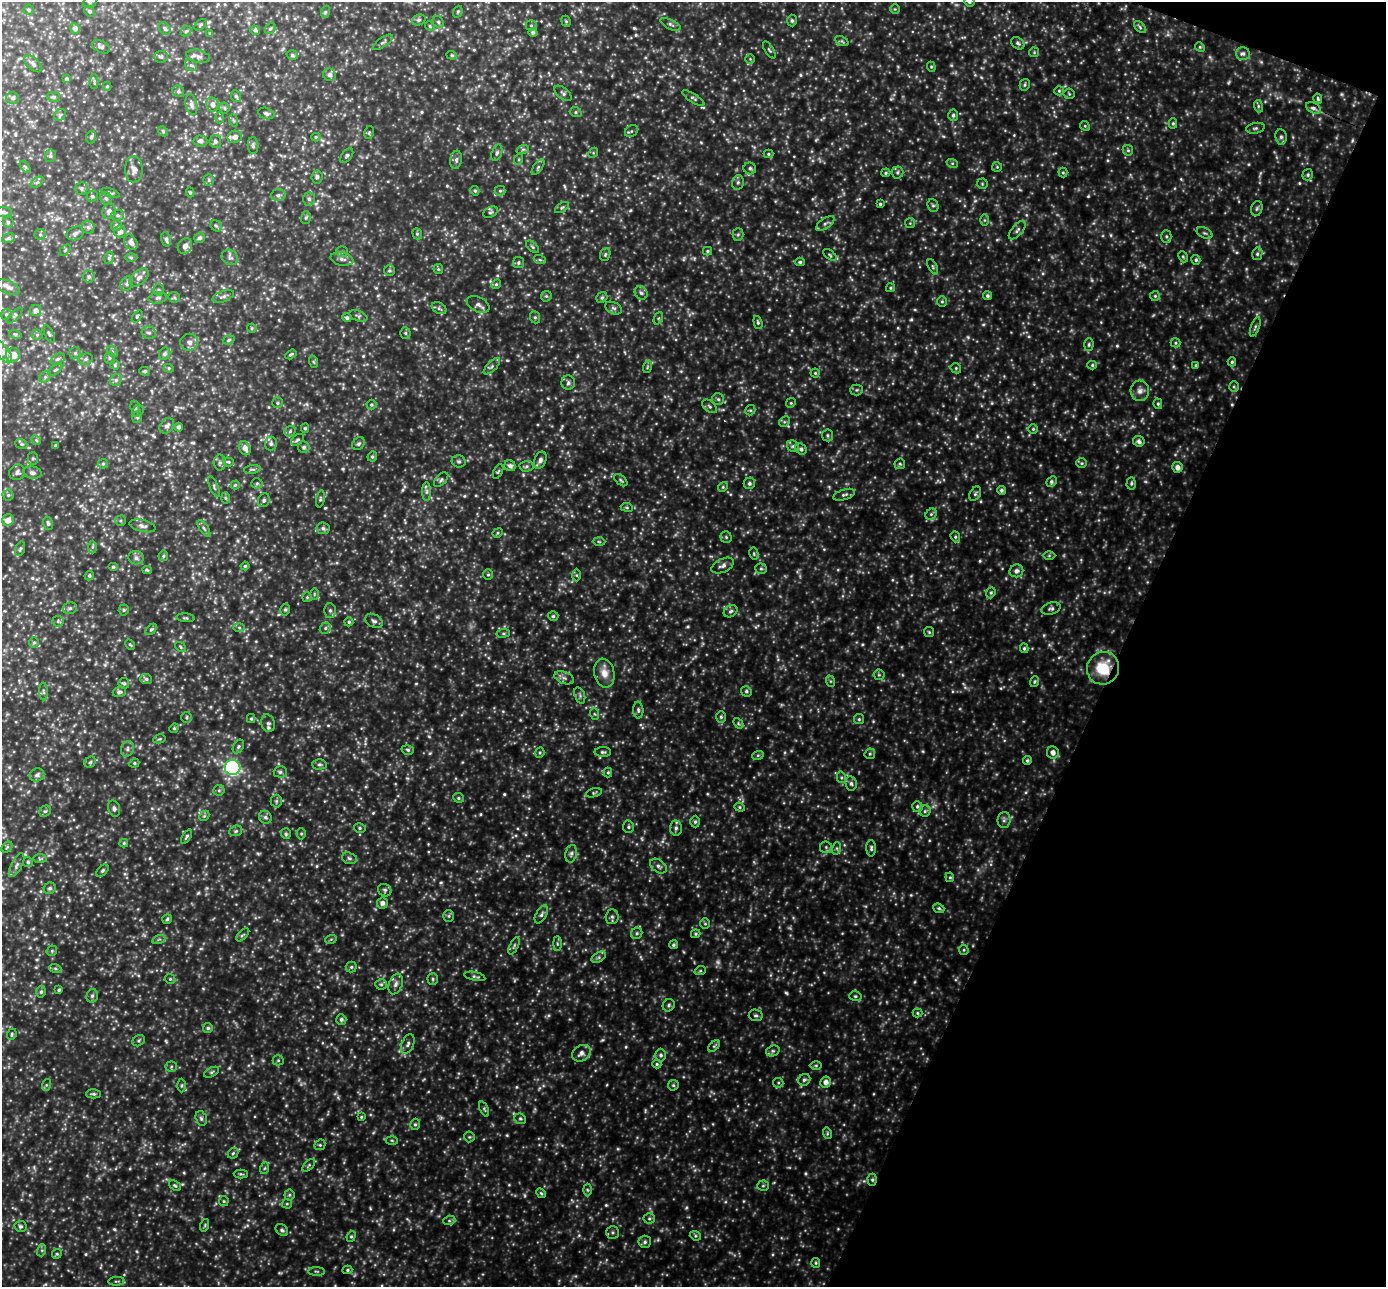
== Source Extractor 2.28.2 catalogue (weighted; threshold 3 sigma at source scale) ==
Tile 8 of 4 x 4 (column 4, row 2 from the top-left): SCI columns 4181-5564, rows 2766-4050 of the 5595 x 5662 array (HDU 1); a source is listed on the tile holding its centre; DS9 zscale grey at full resolution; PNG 1388 x 1289 px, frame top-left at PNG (2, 2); each listed source drawn as its Kron ellipse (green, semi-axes under 4 px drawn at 4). Shown black and unused: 20% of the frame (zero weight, under 2 of 3 exposures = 3% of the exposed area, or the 3 px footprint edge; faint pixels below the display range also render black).
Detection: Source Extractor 2.28.2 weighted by HDU 2 'WHT'; one run over the whole footprint, this tile lists its part. Background 0.475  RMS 0.063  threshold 0.285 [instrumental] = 3 sigma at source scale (4.5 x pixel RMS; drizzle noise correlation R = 1.50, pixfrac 1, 0.05/0.05 arcsec/px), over >= 5 px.
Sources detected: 751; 19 too faint to see at this stretch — neither listed nor drawn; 4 inside a brighter listed object's ellipse — not listed separately; of the other 728, all 500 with FLUX_AUTO >= 7.04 (the completeness limit of this list) listed and drawn (228 fainter detections not listed), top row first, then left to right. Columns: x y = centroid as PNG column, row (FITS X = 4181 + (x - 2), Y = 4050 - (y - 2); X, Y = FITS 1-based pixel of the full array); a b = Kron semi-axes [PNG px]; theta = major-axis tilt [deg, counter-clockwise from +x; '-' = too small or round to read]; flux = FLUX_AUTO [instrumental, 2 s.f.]
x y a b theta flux
90 2 7 5 22 9.7
969 2 5 4 - 8.1
895 9 5 5 - 7.4
28 10 5 5 - 8.4
89 11 6 5 - 11
325 12 6 4 72 7.4
458 12 6 4 69 7.7
419 20 7 5 20 10
566 21 6 4 -68 7.6
792 21 6 4 -87 10
438 22 6 5 - 9.2
671 24 11 4 -27 15
201 25 7 4 39 8.8
531 25 5 5 - 8.8
430 26 5 4 - 7.2
1140 27 7 4 -46 11
75 28 5 5 - 19
165 29 7 5 -58 12
270 29 6 5 - 8.7
255 30 5 4 - 11
186 31 6 4 43 8.7
533 32 4 4 - 13
210 33 3 3 - 7.2
842 41 7 4 -26 9
383 42 11 4 35 13
1018 43 7 5 -39 12
101 47 10 6 -27 15
1200 47 5 4 - 7.3
769 50 9 4 -58 8.2
1034 52 5 5 - 7.3
1243 53 7 6 - 17
292 55 6 4 -16 11
452 55 5 4 - 7.8
198 56 12 6 -12 22
161 57 7 5 4 13
750 59 5 5 - 7.6
33 64 11 6 -43 17
191 65 6 5 - 12
931 67 5 4 - 7.5
329 75 6 6 - 21
66 79 4 4 - 11
94 81 7 4 90 8.3
1025 85 6 5 - 9.1
107 86 4 4 - 7.3
178 91 6 5 - 12
1059 91 5 4 - 7.6
563 93 10 5 -39 14
1069 94 5 5 - 7.3
236 96 6 5 - 10
54 97 6 5 - 8.5
13 98 6 6 - 12
693 98 13 4 -32 12
1318 99 5 3 - 10
212 104 7 6 - 25
191 105 11 5 -77 21
1258 106 6 4 -72 8.7
224 108 5 5 - 8.8
1313 108 8 5 -26 16
576 112 6 5 - 9.5
266 113 8 5 -14 17
60 115 6 5 - 11
953 115 6 5 - 13
219 118 6 4 90 8.5
233 120 6 4 -71 7.6
1173 123 5 4 - 8.4
1085 126 5 4 - 7.6
1255 128 9 5 11 12
163 131 6 4 -45 7.6
631 131 7 5 36 11
369 132 6 4 78 8.1
91 137 6 5 - 9.9
235 137 7 6 - 23
316 137 4 4 - 7.5
1281 137 8 5 -81 16
200 141 7 5 -4 21
215 141 6 6 - 15
253 145 8 5 -89 12
523 149 6 4 19 7.8
1128 150 5 5 - 9.3
497 153 8 5 72 12
593 153 5 4 - 7.1
768 154 5 4 - 8.2
50 156 6 5 - 11
347 156 8 5 51 11
519 159 5 3 - 7.1
456 160 9 6 80 15
952 163 6 3 -18 7.2
25 167 7 3 -52 7.8
538 167 9 4 55 13
997 167 5 5 - 7.2
750 168 6 6 - 13
134 169 13 9 -89 35
897 172 6 6 - 11
886 173 5 4 - 7.3
1063 173 5 4 - 7.2
1308 175 6 5 - 9.4
317 177 6 5 - 14
209 180 6 5 - 9.6
37 182 7 4 36 10
738 182 7 5 75 14
982 184 5 5 - 7.4
81 189 6 6 - 12
475 191 5 4 - 8.4
500 191 5 5 - 9
190 192 5 4 - 8.5
110 193 9 4 -19 10
278 195 7 6 - 13
92 196 6 5 - 9.3
106 198 7 5 -56 12
309 199 6 5 - 14
880 204 3 3 - 7.6
933 205 6 5 - 11
562 208 7 4 33 9
1257 208 7 5 73 12
109 211 8 6 68 21
3 212 9 4 -4 13
490 212 8 5 26 11
118 215 6 5 - 13
306 217 6 5 - 8.9
984 220 6 4 -90 7.6
8 222 5 5 - 10
910 223 5 5 - 7.1
825 224 11 5 35 17
116 225 5 5 - 13
216 226 6 5 - 8.4
88 227 6 6 - 16
1017 230 11 5 49 18
120 232 6 6 - 25
75 233 9 6 24 19
1205 233 8 5 -26 12
40 234 5 5 - 9.1
417 234 6 4 -69 9.4
738 234 6 5 - 9.7
1166 236 6 5 - 9.6
8 238 7 4 17 12
200 238 5 5 - 15
166 239 7 4 -73 14
131 242 8 6 -58 26
185 246 8 6 57 25
533 247 8 4 -43 9.9
65 250 6 4 46 7.9
708 251 4 4 - 7.9
342 252 6 5 - 9.9
605 254 6 5 - 9.6
1257 254 6 5 - 12
830 255 7 4 -37 8.4
230 257 8 7 - 18
1183 257 6 4 -66 7.6
109 258 6 4 72 10
131 258 6 4 -1 7
342 259 11 6 -12 24
540 260 6 4 -19 7.7
1196 260 5 4 - 10
800 262 5 4 - 8.4
518 263 6 5 - 11
933 267 8 3 -61 7.9
438 269 5 5 - 7.1
389 270 5 5 - 8.9
89 277 6 6 - 14
139 277 11 6 43 25
127 283 7 6 - 15
496 284 5 4 - 8.4
8 287 12 6 -24 25
890 288 4 4 - 7.9
158 290 5 5 - 8.7
641 293 7 6 - 15
223 296 11 5 20 18
546 296 5 5 - 8.3
987 296 4 4 - 12
1155 296 5 5 - 8.4
174 297 6 5 - 8.7
158 298 9 5 8 15
602 298 6 5 - 9.9
942 301 5 4 - 8.5
478 304 12 7 -24 23
439 308 8 5 -29 12
614 308 9 5 -27 14
35 310 5 5 - 22
6 314 6 5 - 10
15 316 10 4 46 8.9
137 316 7 4 52 8.3
358 316 9 5 -23 11
535 317 6 5 - 9.4
347 318 4 4 - 12
658 318 6 4 65 8.1
758 322 6 4 -73 9.1
1255 327 10 4 71 11
252 328 5 4 - 7.1
149 333 7 6 - 15
405 333 5 5 - 8.6
15 334 6 4 -17 7.5
49 334 9 4 -65 9.5
37 335 5 5 - 8.2
229 340 6 4 19 9.6
189 342 9 8 - 28
1175 343 5 4 - 7.1
1089 345 6 4 88 9.7
112 351 6 4 -45 9.2
3 352 13 6 -54 20
75 353 5 5 - 11
165 354 6 5 - 15
291 354 6 3 32 8.8
13 355 7 7 - 120
110 358 5 5 - 9.2
58 359 7 5 27 13
86 359 7 5 17 14
314 362 6 4 -70 7.7
1232 362 4 4 - 8.5
115 365 4 4 - 7.1
1092 365 5 4 - 8.1
1196 365 4 4 - 7.1
492 366 10 4 45 14
647 367 6 4 71 8
169 368 5 4 - 7.5
956 368 5 5 - 8.8
55 370 8 4 35 9.4
145 371 5 4 - 9.4
815 373 4 4 - 7.7
45 377 6 5 - 13
116 380 6 5 - 11
568 383 7 6 - 14
1234 387 5 4 - 7.4
856 390 6 5 - 9.4
1140 391 10 9 - 31
718 399 6 6 - 11
277 403 5 5 - 9.1
791 403 5 4 - 7.1
1158 404 5 4 - 9.3
371 405 5 5 - 8.8
710 406 8 5 -39 12
135 407 6 4 -72 9.3
750 410 5 5 - 8.2
138 411 6 5 - 11
137 417 6 5 - 9.6
784 422 6 4 45 9
167 426 8 6 53 19
179 427 4 4 - 16
305 428 4 4 - 8.2
1033 429 4 4 - 7.7
290 431 6 5 - 9.6
827 435 6 5 - 10
36 440 5 4 - 7.9
297 440 7 5 37 11
1139 441 6 5 - 18
271 443 7 6 - 17
21 444 6 5 - 8.1
358 444 7 5 44 12
56 445 3 3 - 9
793 446 6 5 - 12
304 447 6 5 - 13
245 448 7 5 -66 30
801 449 6 5 - 14
372 457 5 4 - 10
33 458 6 5 - 10
540 460 9 5 68 19
459 461 7 6 - 11
228 462 5 4 - 8.1
220 463 8 6 89 13
1082 463 5 5 - 7.7
103 464 5 5 - 7.6
900 464 5 5 - 7.7
510 466 6 5 - 18
527 466 7 5 4 11
1177 467 5 5 - 27
252 469 8 4 8 10
498 471 8 3 62 7
17 472 8 7 - 17
32 473 9 6 -11 21
441 480 9 5 44 13
621 480 8 4 -39 9
1051 482 6 4 41 10
257 483 5 5 - 9.4
749 483 6 5 - 14
1131 483 6 4 87 9.5
235 485 4 4 - 7.6
214 487 11 3 -68 9.4
723 487 5 4 - 7.7
1001 490 4 4 - 12
427 492 9 4 90 16
975 494 7 5 60 11
8 495 5 5 - 9.5
844 495 11 5 17 15
225 498 6 4 -88 7.3
320 499 8 4 79 9
264 500 7 5 65 14
627 507 6 4 -7 7.6
931 514 6 5 - 9.8
8 520 6 5 - 34
121 521 5 5 - 8.1
48 523 7 5 -76 11
142 526 13 6 -13 22
204 528 9 4 -56 13
323 528 6 6 - 15
498 533 5 4 - 7.5
726 537 5 5 - 8.1
955 537 5 4 - 8.6
599 542 6 4 -2 7.8
92 547 6 4 89 8.4
20 549 8 4 73 9.3
754 554 6 4 -79 7.7
163 556 5 5 - 8.7
1049 556 6 4 0 7.8
136 558 8 6 -16 22
245 566 4 4 - 7.7
723 566 12 6 25 22
113 567 5 4 - 10
761 569 6 5 - 10
147 570 5 4 - 7.4
1016 571 7 6 - 22
488 575 5 5 - 8.6
576 575 6 4 -89 8.2
89 576 5 4 - 9.8
991 593 6 4 68 8.8
314 594 6 4 90 7.2
307 597 5 5 - 7.4
70 608 7 5 14 12
1051 609 10 6 17 15
124 610 5 5 - 7.8
285 610 6 4 74 8.8
330 610 7 6 - 15
731 611 7 5 33 14
553 616 5 4 - 9.8
185 618 9 4 -4 8.5
58 621 5 5 - 9.4
374 621 9 6 -32 16
349 622 4 4 - 8.8
239 628 6 4 0 8.3
325 628 6 5 - 10
151 629 7 4 44 10
929 632 5 5 - 7.1
503 633 7 3 8 7.9
34 642 5 5 - 8.3
130 644 5 3 - 7.3
181 647 6 4 -38 7.5
1024 648 5 4 - 8.8
1103 668 16 16 - 180
604 673 14 10 -78 56
879 675 5 5 - 8.2
564 678 10 6 -21 20
146 679 6 5 - 13
830 681 6 4 -71 7.7
1035 682 5 4 - 8
124 683 5 5 - 11
43 691 9 4 -88 9.8
746 691 5 5 - 9.7
119 692 7 5 19 16
580 695 8 5 -72 13
638 710 8 5 -89 14
595 714 6 4 -69 7.3
186 717 5 5 - 8.9
721 717 6 5 - 9.3
251 719 4 3 - 7.6
859 719 5 5 - 8
268 723 9 6 -76 19
738 723 6 4 -49 8
174 728 5 4 - 7.7
159 739 6 4 11 7.4
238 747 7 5 59 11
127 749 8 6 71 17
408 750 6 4 -16 11
603 752 8 5 0 12
1053 752 6 6 - 27
540 753 5 4 - 7.4
870 754 5 5 - 9.2
758 755 6 4 19 7.7
1027 761 4 4 - 9.7
90 762 6 5 - 8.7
134 763 5 4 - 8.1
319 764 7 5 1 11
232 768 8 7 - 940
280 772 6 5 - 12
608 772 5 4 - 7.7
37 775 7 6 - 20
841 777 6 4 -77 8.3
851 783 7 5 -84 14
219 790 5 5 - 9.5
594 793 8 4 16 8.3
458 798 5 4 - 8.5
276 801 6 6 - 9.9
917 806 5 5 - 11
740 807 5 4 - 7.3
114 809 8 5 -75 15
45 811 6 5 - 11
925 811 5 5 - 9.9
204 816 6 4 44 8.9
265 817 7 6 - 14
1004 820 8 6 85 16
695 822 6 4 90 9.9
628 827 6 5 - 11
360 828 6 4 -15 9.6
676 828 7 6 - 17
236 831 6 5 - 10
286 834 5 5 - 8.9
301 834 6 4 -90 8
187 837 8 4 57 10
124 843 4 4 - 7.4
7 847 6 4 45 9.8
826 847 6 6 - 12
837 848 6 4 72 9
871 848 8 5 -89 12
571 854 9 5 79 15
349 858 7 5 -17 13
40 859 7 4 0 9.5
28 862 5 5 - 11
17 865 13 5 62 20
658 866 9 6 -34 19
102 871 7 4 46 9.4
950 877 5 4 - 7.5
50 888 6 5 - 11
385 890 7 6 - 12
382 903 5 5 - 22
939 908 6 4 -22 9.1
541 914 10 5 60 17
449 916 6 5 - 10
612 917 7 6 - 13
167 919 5 4 - 9.1
705 924 5 4 - 7.3
637 933 6 5 - 10
696 934 5 4 - 7.9
243 935 8 3 45 7.8
159 939 6 4 19 8.4
331 939 6 3 19 7.1
557 944 7 4 90 9.7
673 945 4 4 - 9.7
514 946 9 4 65 10
964 950 5 4 - 8
52 951 5 5 - 7.6
599 957 8 4 32 12
351 967 5 5 - 9.3
55 968 6 4 -19 8
700 971 6 3 18 7.2
475 976 11 3 -13 10
170 979 5 4 - 7.7
433 979 6 5 - 9.2
381 984 6 5 - 9.9
396 984 11 6 70 21
59 990 4 3 - 9.3
41 992 6 4 75 9.8
92 996 7 5 75 14
855 996 6 5 - 9.3
669 1005 6 5 - 12
917 1013 5 4 - 7.1
756 1015 7 6 - 12
341 1019 5 5 - 13
208 1028 5 5 - 11
12 1034 6 4 67 8.5
139 1041 6 5 - 9.4
408 1044 10 6 67 20
714 1046 7 4 44 9.1
773 1051 7 5 20 11
581 1053 10 7 36 30
661 1055 6 5 - 13
278 1060 5 5 - 8.3
657 1064 4 4 - 7.3
816 1065 6 4 0 8
171 1067 5 5 - 9.4
212 1072 8 4 27 9.3
804 1080 6 5 - 12
826 1082 5 5 - 28
778 1083 5 5 - 7.8
46 1085 6 4 72 8.4
673 1085 5 5 - 8.6
182 1086 7 3 89 7.2
93 1094 7 4 2 9.8
484 1109 8 4 -65 8.3
361 1117 4 4 - 7.1
201 1118 7 5 -73 13
520 1119 6 5 - 8.8
415 1124 6 4 74 9.5
827 1133 6 4 -73 7.3
469 1137 5 5 - 8
392 1140 6 4 -2 8.2
320 1145 6 5 - 8.3
233 1153 6 4 43 8.1
309 1165 8 4 46 8.3
265 1168 6 4 70 8.3
241 1174 7 4 0 8.5
872 1180 6 4 -89 10
175 1186 7 4 -36 9.1
763 1186 5 5 - 8.7
587 1190 6 4 -88 8.3
541 1193 5 4 - 7.4
289 1195 5 5 - 9.1
224 1201 5 5 - 7.3
287 1204 5 4 - 7.3
649 1218 5 5 - 9.5
449 1221 6 4 18 8.3
205 1225 6 3 72 7.1
20 1226 6 5 - 12
282 1230 7 5 -43 12
612 1232 6 6 - 11
351 1236 5 4 - 8.9
695 1236 6 4 -21 7.6
645 1242 6 6 - 14
42 1250 6 4 73 8.3
57 1254 5 4 - 7.5
816 1263 5 4 - 7.3
347 1270 5 4 - 7.9
316 1271 8 4 -1 9.2
116 1281 8 3 4 7.2
Overlapping masked pixels (flux is a lower limit): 2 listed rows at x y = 1103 668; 872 1180
Isophote crosses this tile's border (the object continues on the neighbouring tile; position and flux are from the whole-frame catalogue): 5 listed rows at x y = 90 2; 969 2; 3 212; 8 238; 3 352